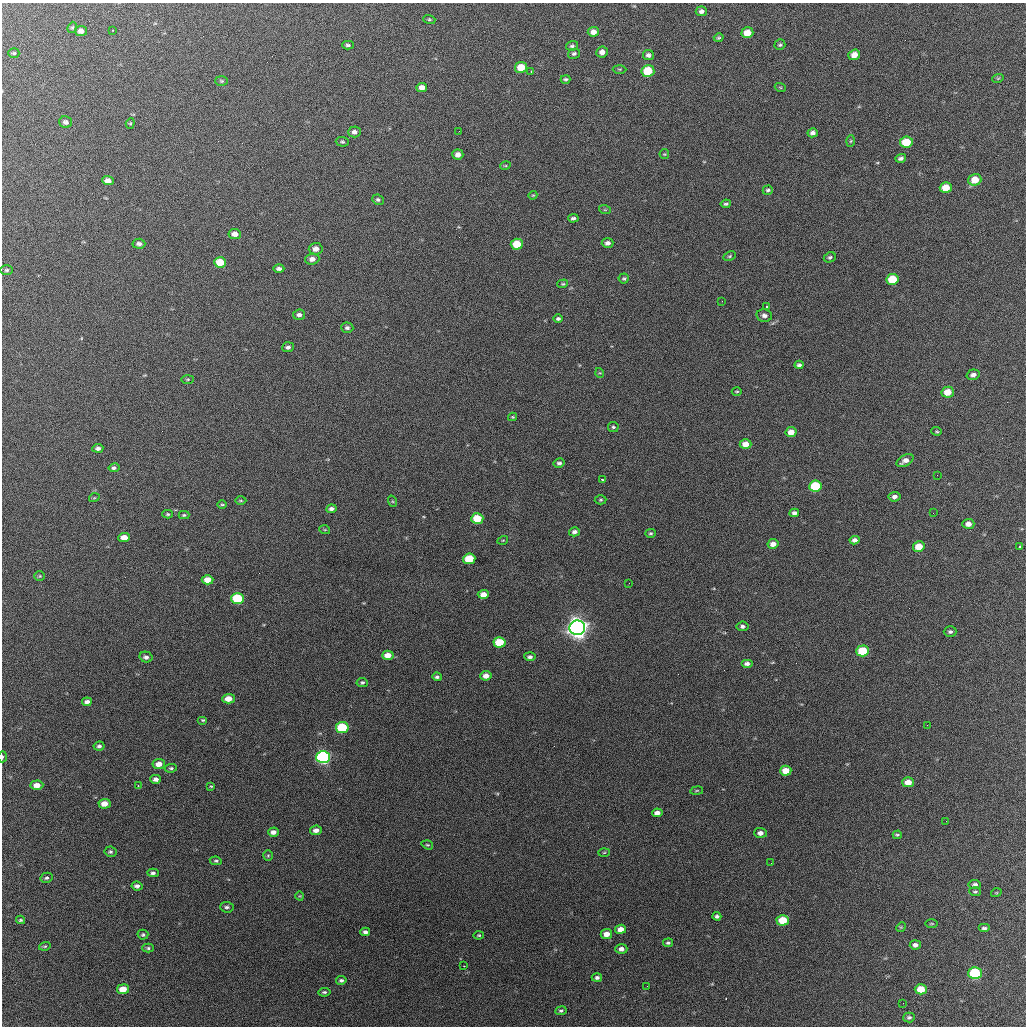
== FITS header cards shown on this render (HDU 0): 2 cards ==
NAXIS1  =                 1024 / length of data axis 1
NAXIS2  =                 1024 / length of data axis 2

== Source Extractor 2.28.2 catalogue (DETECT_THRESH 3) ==
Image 1024 x 1024 px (HDU 0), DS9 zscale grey, 1 PNG px = 1 image px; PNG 1028 x 1028 px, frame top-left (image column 1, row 1024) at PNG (2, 3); each listed source drawn as its Kron ellipse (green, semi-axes under 4 px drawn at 4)
Background 627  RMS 19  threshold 58.2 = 3 sigma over >= 5 px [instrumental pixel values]
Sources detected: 190; all 190 listed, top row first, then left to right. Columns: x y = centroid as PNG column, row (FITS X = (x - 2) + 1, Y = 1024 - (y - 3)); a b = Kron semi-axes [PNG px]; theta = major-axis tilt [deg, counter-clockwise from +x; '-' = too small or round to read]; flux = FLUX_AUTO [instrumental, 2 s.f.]
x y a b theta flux
701 11 6 4 7 4.8e+03
429 19 6 4 -16 1.9e+03
72 27 6 4 67 1.6e+03
112 30 3 2 - 1.4e+03
81 31 6 5 - 5.9e+03
593 32 5 5 - 7.7e+03
747 33 6 5 - 1.6e+04
719 38 5 4 - 1.7e+03
348 45 6 4 -1 2.4e+03
780 45 5 5 - 2.1e+03
572 46 6 4 17 2.6e+03
602 52 6 5 - 7.6e+03
14 53 5 4 - 2.0e+03
574 54 6 5 - 3.0e+03
648 55 5 5 - 4.3e+03
854 55 6 5 - 1.1e+04
521 67 6 5 - 2.2e+04
619 69 7 3 -1 1.4e+03
531 71 3 2 - 1.1e+03
648 71 6 6 - 4.1e+04
998 78 5 3 - 1.3e+03
566 79 5 3 - 2.1e+03
222 81 6 5 - 1.9e+03
780 87 5 3 - 1.2e+03
422 88 5 4 - 8.3e+03
66 122 6 5 - 4.1e+03
130 123 5 4 - 1.6e+03
459 131 3 2 - 1.4e+03
354 132 6 5 - 4.5e+03
813 133 5 4 - 4.5e+03
851 141 5 3 - 1.5e+03
342 142 6 5 - 2.2e+03
906 142 6 5 - 3.7e+04
664 154 5 4 - 1.4e+03
458 155 5 5 - 7.0e+03
901 158 5 4 - 3.5e+03
505 166 5 3 - 1.3e+03
975 180 6 6 - 1.9e+04
108 181 6 4 -4 7.4e+03
946 188 6 5 - 2.2e+04
768 190 5 4 - 2.5e+03
533 195 4 3 - 1.2e+03
378 200 6 5 - 2.6e+03
726 204 5 3 - 2.1e+03
605 210 6 4 -18 1.5e+03
573 218 5 4 - 3.1e+03
235 234 6 5 - 8.5e+03
608 243 6 5 - 5.0e+03
139 244 6 5 - 4.3e+03
517 244 6 5 - 2.9e+04
316 249 7 5 5 8.2e+03
730 256 6 4 27 1.8e+03
830 257 6 5 - 2.6e+03
312 259 7 5 4 7.0e+03
220 262 6 5 - 2.4e+04
279 269 5 4 - 3.9e+03
7 270 6 5 - 2.6e+03
624 279 5 5 - 2.0e+03
892 279 6 5 - 4.5e+04
563 284 5 4 - 1.6e+03
722 301 2 2 - 5.7e+02
766 306 3 2 - 1.6e+03
299 315 6 5 - 4.6e+03
764 315 8 6 -10 4.9e+03
558 319 5 4 - 2.8e+03
347 328 6 5 - 3.3e+03
288 347 6 5 - 3.8e+03
799 365 4 4 - 3.1e+03
600 373 5 3 - 1.1e+03
973 375 7 5 15 4.9e+03
188 379 6 3 1 1.4e+03
737 391 5 2 - 1.3e+03
948 392 6 5 - 1.8e+04
513 417 4 4 - 1.4e+03
613 427 5 5 - 2.2e+03
937 431 5 4 - 1.5e+03
791 432 6 5 - 1.2e+04
745 444 6 5 - 1.2e+04
98 448 5 4 - 3.9e+03
905 461 9 5 28 7.6e+03
559 463 5 4 - 2.9e+03
114 468 5 4 - 2.8e+03
937 475 2 2 - 5.4e+02
603 480 3 2 - 1.7e+03
815 486 6 5 - 6.9e+04
895 497 6 5 - 5.0e+03
94 498 5 3 - 1.1e+03
601 500 6 4 3 1.8e+03
241 501 5 3 - 1.3e+03
392 501 6 3 -71 1.5e+03
222 505 4 3 - 1.4e+03
331 509 5 4 - 4.5e+03
794 513 5 4 - 3.9e+03
933 513 2 2 - 7.0e+02
168 514 5 4 - 1.9e+03
184 515 5 4 - 1.9e+03
477 519 6 5 - 3.7e+04
968 524 6 5 - 7.1e+03
325 530 5 3 - 1.3e+03
574 532 5 4 - 4.3e+03
651 533 5 4 - 1.9e+03
124 538 6 4 5 1.2e+04
503 540 5 3 - 1.2e+03
854 540 5 4 - 4.6e+03
773 544 5 5 - 8.0e+03
919 546 6 5 - 2.3e+04
1020 547 3 3 - 3.1e+03
469 559 6 5 - 4.7e+04
40 576 5 4 - 1.7e+03
207 580 6 4 2 1.4e+04
629 583 3 2 - 9.5e+02
483 594 5 4 - 1.1e+04
237 598 6 5 - 6.2e+04
742 626 6 5 - 3.4e+03
577 628 8 7 - 1.1e+06
950 632 6 5 - 3.0e+03
499 642 6 5 - 4.2e+04
863 651 6 5 - 5.0e+04
388 655 6 4 1 1.3e+04
146 657 6 5 - 3.9e+03
530 657 6 4 -5 3.6e+03
747 664 6 4 0 4.4e+03
486 676 5 4 - 9.1e+03
437 677 4 3 - 2.7e+03
362 682 5 4 - 2.2e+03
228 699 6 4 1 1.5e+04
87 702 5 4 - 4.4e+03
203 720 5 4 - 1.6e+03
927 725 2 2 - 8.2e+02
342 727 6 5 - 6.5e+04
99 746 5 4 - 2.9e+03
2 757 5 2 - 2.0e+03
323 757 7 6 - 2.8e+05
159 764 6 5 - 1.0e+04
171 768 6 4 8 2.3e+03
786 771 5 5 - 1.7e+04
156 779 5 4 - 5.4e+03
908 782 6 5 - 1.5e+04
37 785 6 4 3 9.2e+03
138 786 2 2 - 1.1e+03
211 786 4 3 - 1.3e+03
697 791 6 3 9 1.4e+03
104 804 6 5 - 1.3e+04
657 813 5 4 - 7.1e+03
946 821 2 2 - 7.2e+02
316 830 6 4 8 6.2e+03
273 832 5 4 - 5.8e+03
760 833 6 5 - 6.2e+03
897 835 4 3 - 1.7e+03
427 845 6 4 -19 1.8e+03
110 852 6 5 - 2.4e+03
604 852 6 4 2 1.4e+03
268 856 5 4 - 1.6e+03
216 861 6 4 -8 2.2e+03
771 863 2 2 - 6.8e+02
153 873 6 4 -1 3.2e+03
47 878 6 5 - 2.6e+03
975 884 6 4 -5 3.2e+03
137 886 5 4 - 4.0e+03
975 892 6 4 -5 1.9e+03
996 893 5 3 - 1.0e+03
300 896 4 3 - 1.0e+03
227 907 7 5 -4 3.1e+03
717 916 4 4 - 3.3e+03
21 920 4 3 - 1.8e+03
783 920 6 5 - 3.3e+04
932 924 6 3 0 1.2e+03
901 927 5 4 - 1.3e+03
984 928 6 4 0 2.9e+03
621 929 5 4 - 9.7e+03
365 932 5 4 - 4.0e+03
606 934 6 5 - 1.0e+04
143 935 5 5 - 2.3e+03
479 935 5 4 - 1.5e+03
668 943 5 4 - 2.4e+03
915 945 5 4 - 4.6e+03
45 946 6 4 18 1.8e+03
148 948 6 4 -1 2.3e+03
621 949 6 5 - 6.2e+03
464 966 2 2 - 9.8e+02
975 973 7 6 - 1.1e+05
597 977 5 4 - 3.1e+03
341 980 5 4 - 2.9e+03
647 986 2 2 - 5.7e+02
123 989 6 5 - 1.6e+04
921 989 6 5 - 2.3e+04
324 992 6 4 6 2.3e+03
903 1003 2 2 - 9.3e+02
561 1011 6 4 8 2.6e+03
909 1017 6 5 - 2.7e+03
At the frame edge (FLAGS 8, measured only in part): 1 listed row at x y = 2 757